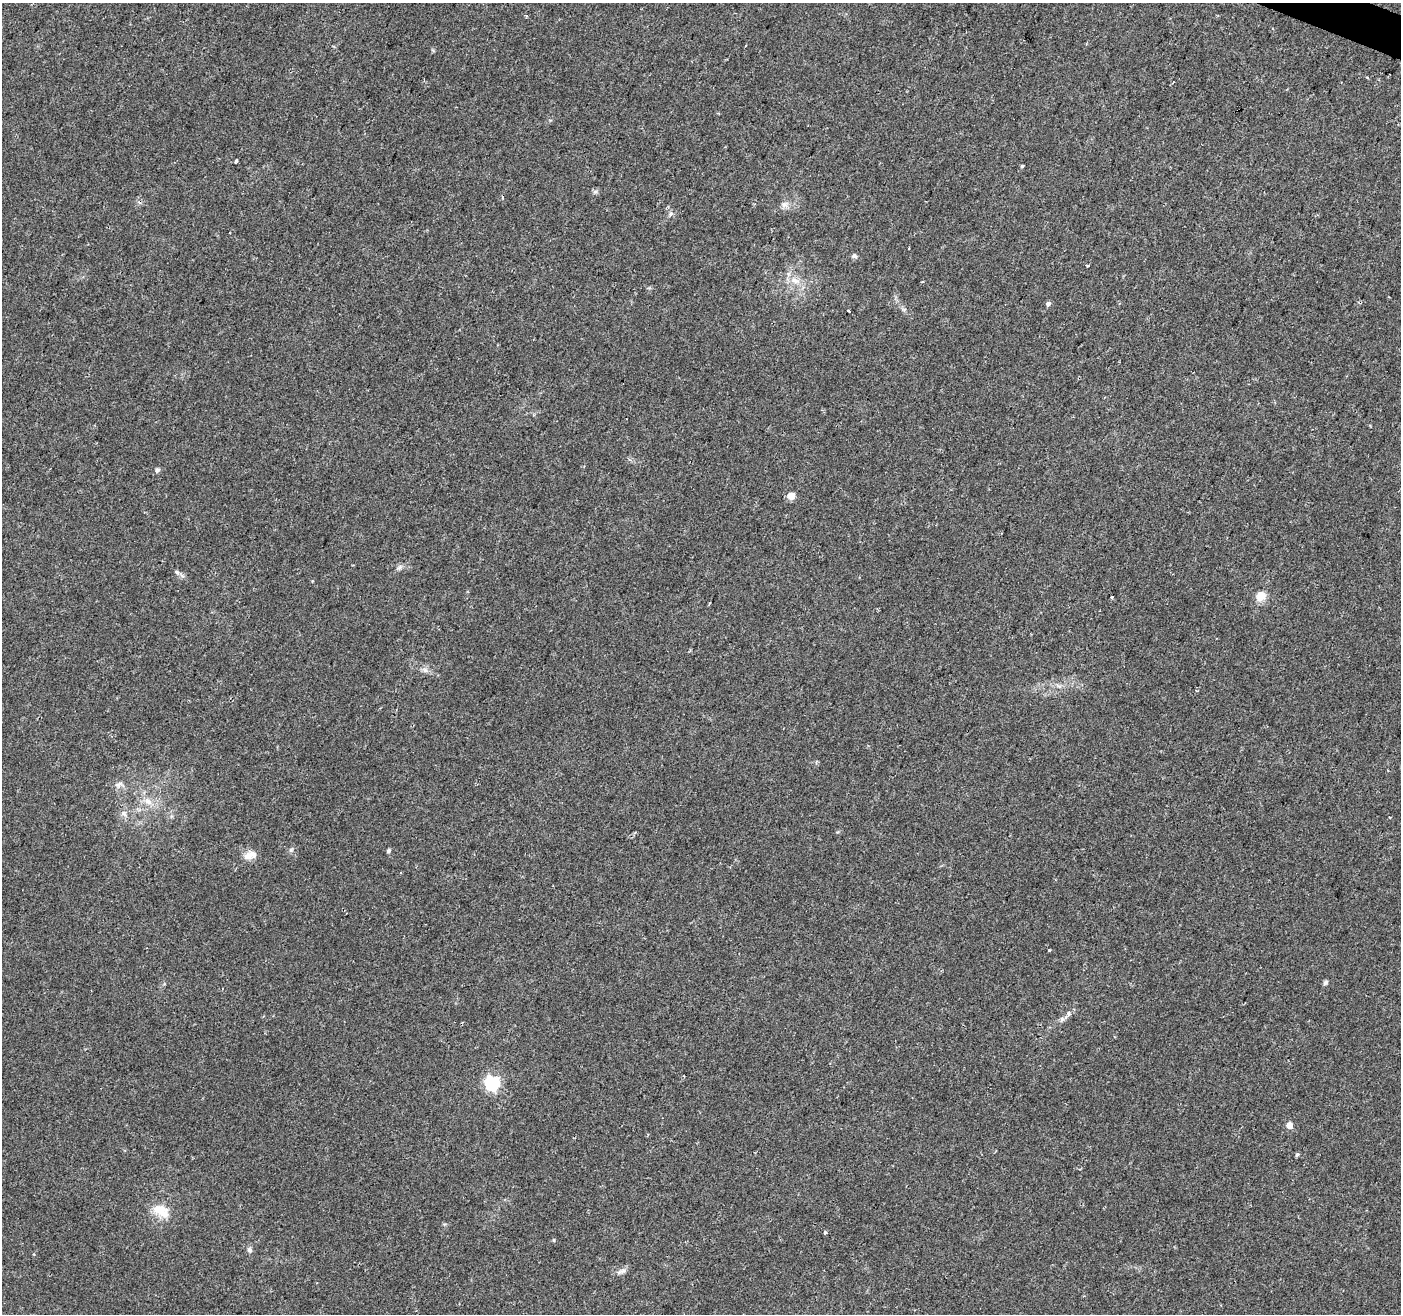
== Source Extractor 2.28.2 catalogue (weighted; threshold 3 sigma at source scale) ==
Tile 10 of 4 x 4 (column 2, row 3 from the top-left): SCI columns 1407-2805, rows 1587-2898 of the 5605 x 5730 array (HDU 1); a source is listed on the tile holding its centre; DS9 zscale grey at full resolution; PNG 1403 x 1316 px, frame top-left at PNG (2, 3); no overlay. Shown black and unused: <1% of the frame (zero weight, under 2 of 3 exposures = <1% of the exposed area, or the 3 px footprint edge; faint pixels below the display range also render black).
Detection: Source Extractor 2.28.2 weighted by HDU 2 'WHT'; one run over the whole footprint, this tile lists its part. Background 0.0584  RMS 0.0068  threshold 0.0307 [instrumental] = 3 sigma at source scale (4.5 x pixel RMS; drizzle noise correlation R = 1.50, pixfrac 1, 0.0396/0.0396 arcsec/px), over >= 5 px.
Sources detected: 38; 1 cosmic-ray / hot-pixel residue — not listed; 2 inside a brighter listed object's ellipse — not listed separately; the other 35 listed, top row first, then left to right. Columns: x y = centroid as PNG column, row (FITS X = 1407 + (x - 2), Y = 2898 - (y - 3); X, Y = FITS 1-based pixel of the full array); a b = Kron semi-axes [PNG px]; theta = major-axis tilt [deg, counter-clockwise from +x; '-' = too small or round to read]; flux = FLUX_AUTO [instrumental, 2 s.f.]
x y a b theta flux
1367 77 3 3 - 0.66
236 161 4 3 - 0.97
1022 166 5 3 - 1
595 192 7 4 18 1.2
784 204 9 8 - 3
670 214 6 4 47 1.3
908 248 3 2 - 0.95
854 256 7 6 - 1.5
1087 265 4 3 - 0.7
795 281 13 8 -19 6.1
1048 304 6 5 - 1.9
849 311 3 3 - 3.2
157 470 6 5 - 2
791 496 5 5 - 13
399 567 7 5 59 1.8
177 572 7 4 -45 1.4
1261 596 13 12 - 7.4
1112 597 3 3 - 2.7
425 670 7 6 - 2.2
119 784 12 6 28 2.4
148 801 12 9 -43 6
124 813 9 8 - 2.9
291 850 6 5 - 1.3
388 851 5 5 - 1.2
248 856 14 11 26 5.8
1325 983 8 5 51 1.4
1062 1020 8 6 68 1.8
492 1083 6 6 - 130
1289 1125 5 5 - 6.9
1297 1154 4 4 - 1.5
159 1210 19 16 2 11
825 1232 3 3 - 1.1
554 1240 5 3 - 0.66
249 1250 7 6 - 1.9
622 1271 14 5 24 2.7
Unlisted compact peaks at least as high as the median listed source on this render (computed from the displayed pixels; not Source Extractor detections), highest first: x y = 1049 950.